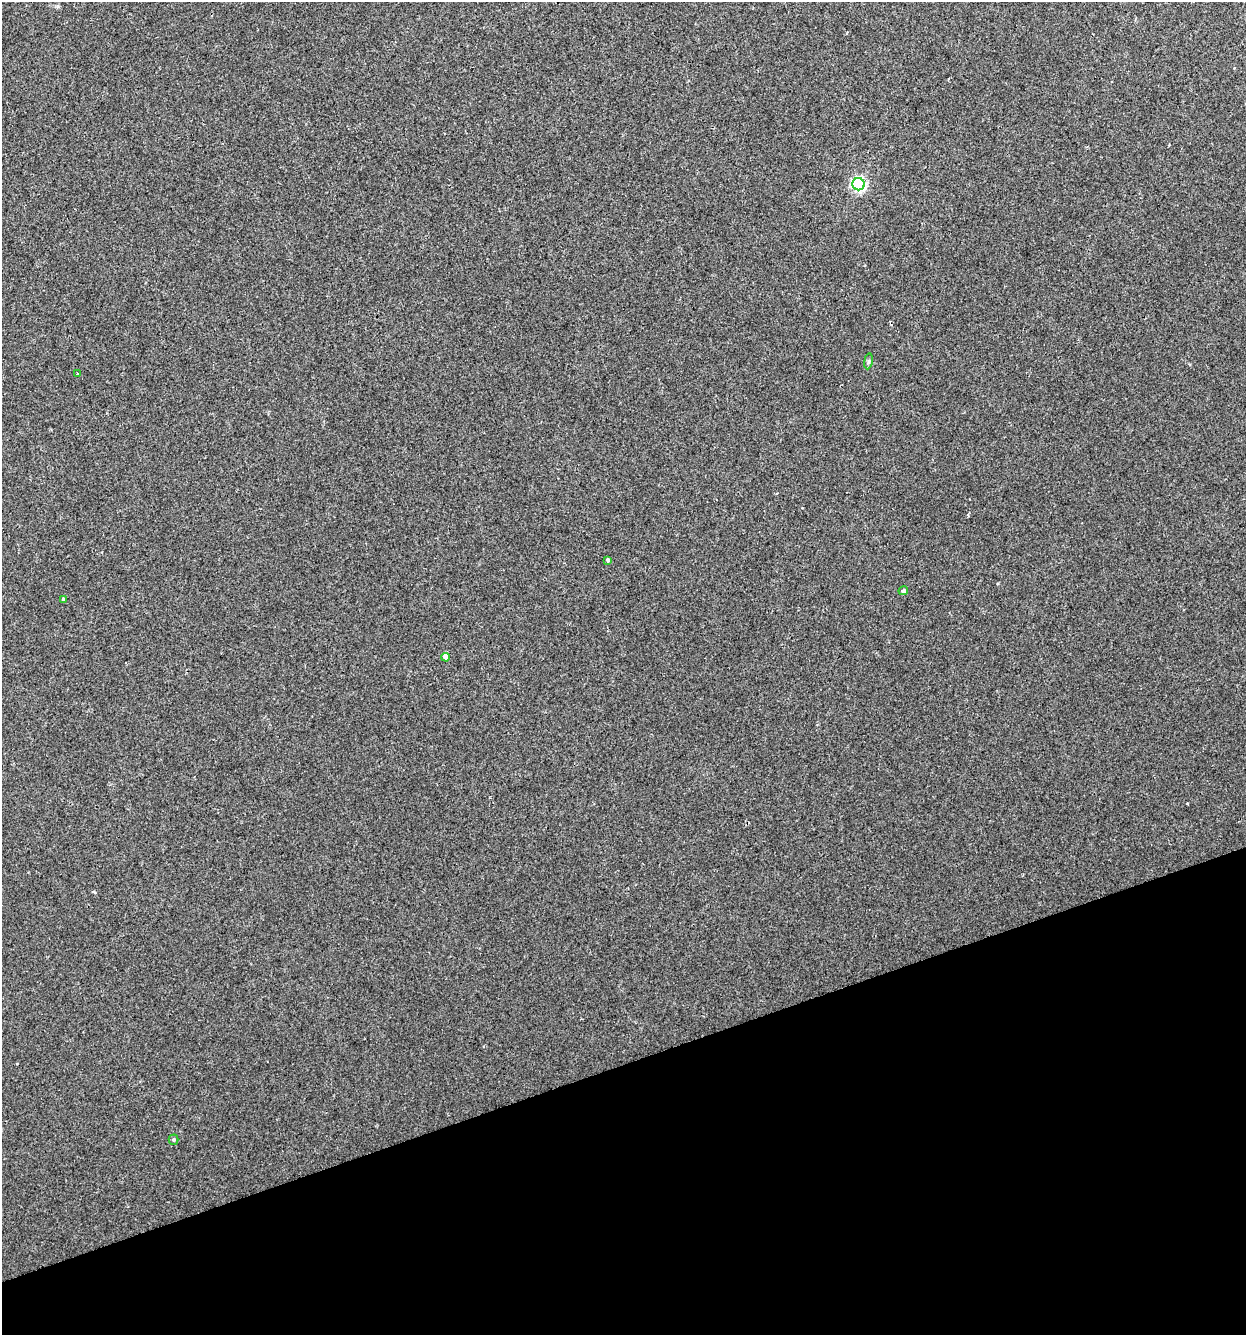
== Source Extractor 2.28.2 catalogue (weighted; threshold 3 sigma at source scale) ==
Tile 14 of 4 x 4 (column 2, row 4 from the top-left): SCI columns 1305-2548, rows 1-1333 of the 5150 x 5332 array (HDU 1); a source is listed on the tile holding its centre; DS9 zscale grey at full resolution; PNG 1248 x 1337 px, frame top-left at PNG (2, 2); each listed source drawn as its Kron ellipse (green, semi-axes under 4 px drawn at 4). Shown black and unused: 20% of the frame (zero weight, under 2 of 3 exposures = <1% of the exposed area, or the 3 px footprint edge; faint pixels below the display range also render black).
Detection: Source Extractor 2.28.2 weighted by HDU 2 'WHT'; one run over the whole footprint, this tile lists its part. Background 0.00751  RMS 0.0053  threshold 0.0239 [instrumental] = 3 sigma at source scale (4.5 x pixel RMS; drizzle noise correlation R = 1.50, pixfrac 1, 0.0396/0.0396 arcsec/px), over >= 5 px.
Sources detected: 8; all 8 listed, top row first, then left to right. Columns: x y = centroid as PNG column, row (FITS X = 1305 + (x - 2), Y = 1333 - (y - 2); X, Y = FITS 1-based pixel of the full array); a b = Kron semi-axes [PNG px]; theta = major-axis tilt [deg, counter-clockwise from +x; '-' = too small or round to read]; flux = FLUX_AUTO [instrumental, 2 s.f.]
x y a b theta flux
859 184 6 6 - 100
868 361 8 4 82 0.95
78 374 3 3 - 0.59
608 560 4 4 - 0.81
903 591 5 4 - 1.1
63 599 3 3 - 1.4
445 657 4 4 - 6.4
173 1140 5 5 - 0.68